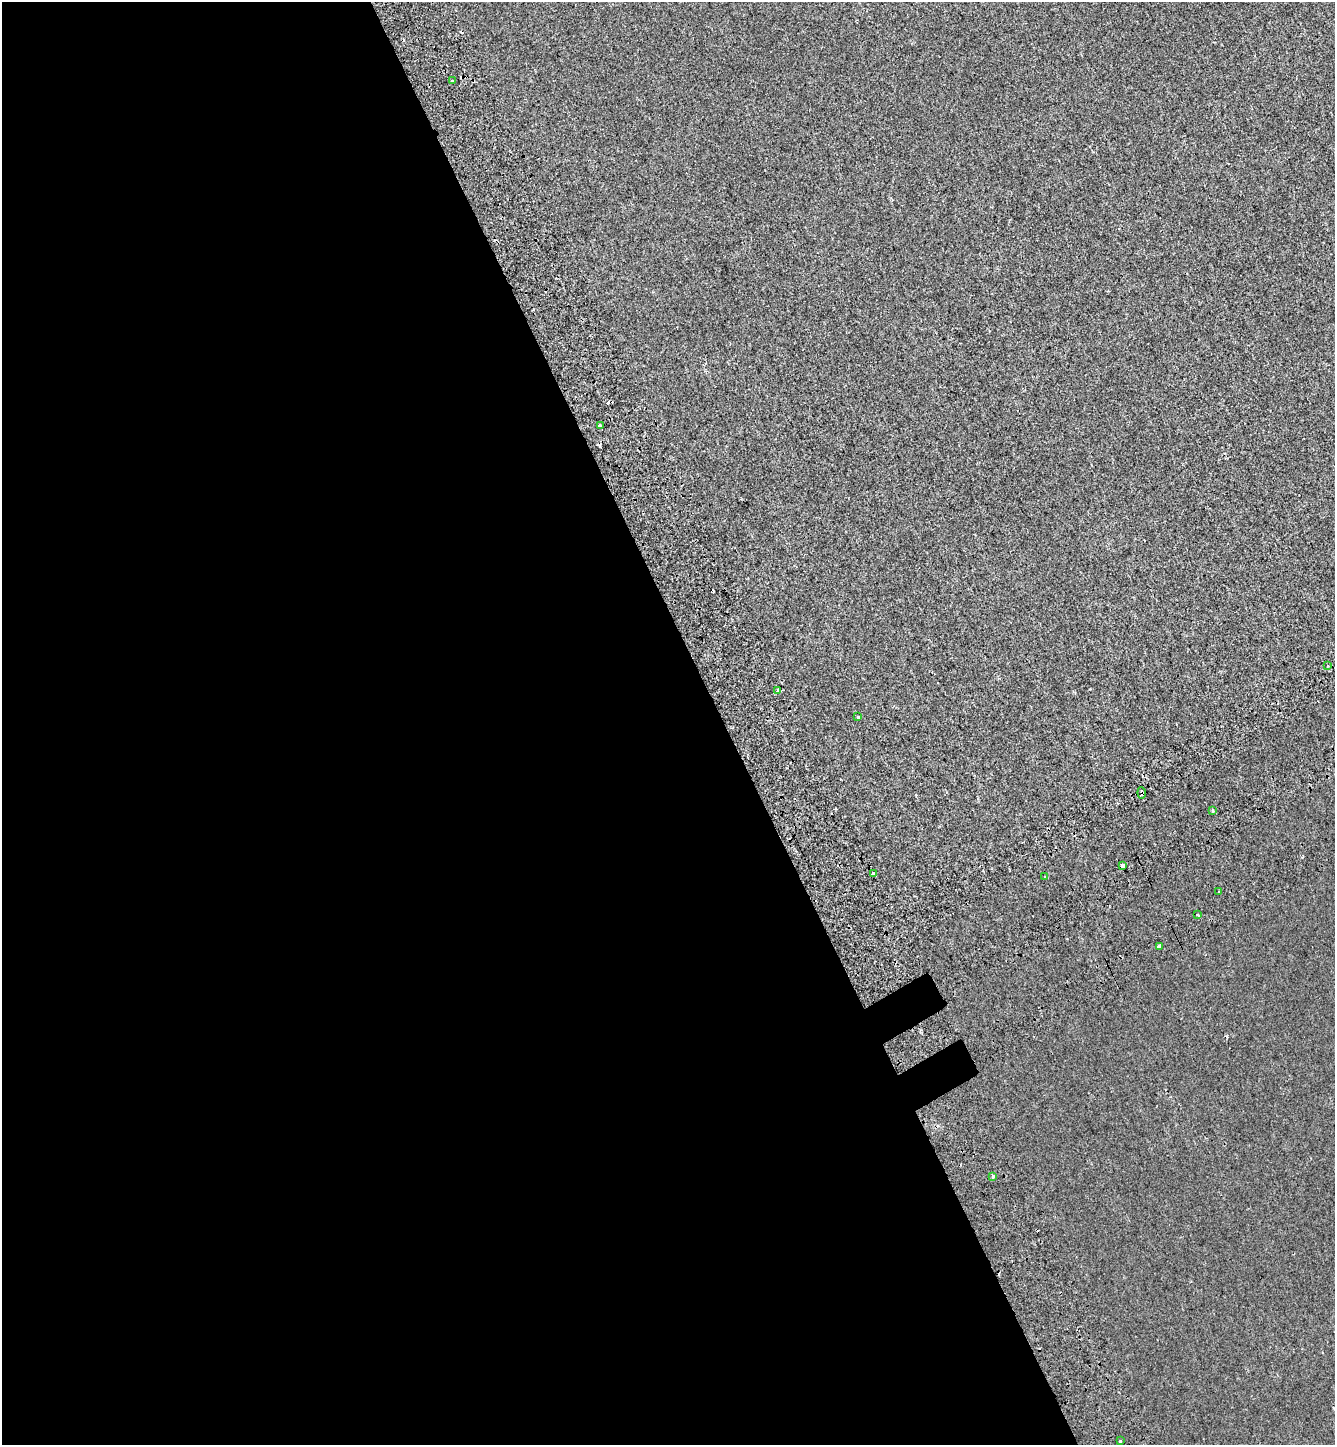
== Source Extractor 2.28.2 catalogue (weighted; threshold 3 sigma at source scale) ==
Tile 9 of 4 x 4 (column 1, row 3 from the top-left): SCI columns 292-1624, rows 1544-2986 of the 5858 x 5977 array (HDU 1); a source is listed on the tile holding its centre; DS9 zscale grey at full resolution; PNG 1337 x 1447 px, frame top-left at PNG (2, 2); each listed source drawn as its Kron ellipse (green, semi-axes under 4 px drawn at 4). Shown black and unused: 55% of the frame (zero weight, under 2 of 3 exposures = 7% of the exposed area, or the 3 px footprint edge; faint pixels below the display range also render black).
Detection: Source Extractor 2.28.2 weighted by HDU 2 'WHT'; one run over the whole footprint, this tile lists its part. Background -4.05e-04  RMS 0.0046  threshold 0.0205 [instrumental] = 3 sigma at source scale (4.5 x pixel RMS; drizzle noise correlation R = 1.50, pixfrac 1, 0.0396/0.0396 arcsec/px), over >= 5 px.
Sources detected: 22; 7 cosmic-ray / hot-pixel residue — neither listed nor drawn; the other 15 listed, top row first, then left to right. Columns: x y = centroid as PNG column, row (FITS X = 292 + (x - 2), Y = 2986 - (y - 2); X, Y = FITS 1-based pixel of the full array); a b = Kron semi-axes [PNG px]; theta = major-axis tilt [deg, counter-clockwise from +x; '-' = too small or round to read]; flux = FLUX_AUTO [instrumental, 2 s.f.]
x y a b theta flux
452 81 3 3 - 5.2
600 426 4 3 - 10
1328 666 4 3 - 0.54
778 690 4 3 - 1.2
858 717 3 3 - 1.4
1142 793 5 3 - 3.6
1213 810 3 3 - 2.8
1123 865 3 3 - 2.4
873 873 3 3 - 5.3
1045 877 3 2 - 0.48
1219 892 3 3 - 1.4
1198 915 3 3 - 1.6
1159 946 3 3 - 2.2
993 1176 4 3 - 2.8
1121 1441 3 3 - 1.2
Overlapping masked pixels (flux is a lower limit): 1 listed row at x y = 1142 793